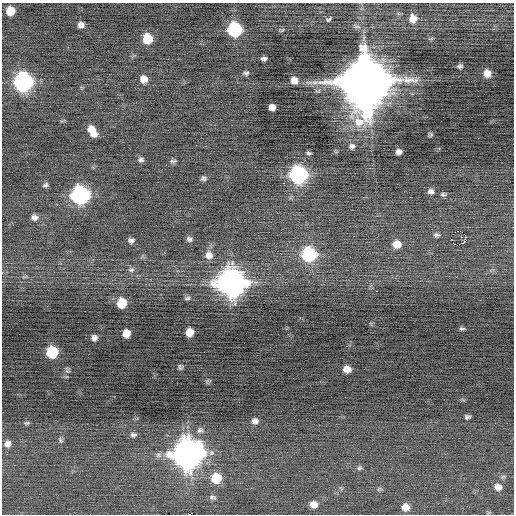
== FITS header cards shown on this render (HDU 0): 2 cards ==
NAXIS1  =                  512 / Axis length
NAXIS2  =                  512 / Axis length

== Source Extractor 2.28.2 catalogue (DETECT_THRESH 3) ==
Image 512 x 512 px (HDU 0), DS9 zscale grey, 1 PNG px = 1 image px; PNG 516 x 516 px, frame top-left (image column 1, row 512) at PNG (2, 3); no overlay
Background -0.054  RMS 0.81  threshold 2.42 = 3 sigma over >= 5 px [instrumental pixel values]
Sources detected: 69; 1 with non-positive FLUX_AUTO (blend fragments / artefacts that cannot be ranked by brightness) is not listed; the other 68 listed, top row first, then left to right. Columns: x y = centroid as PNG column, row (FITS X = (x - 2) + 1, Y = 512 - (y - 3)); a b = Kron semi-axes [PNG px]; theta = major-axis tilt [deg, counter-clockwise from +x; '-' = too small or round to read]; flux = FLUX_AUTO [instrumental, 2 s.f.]
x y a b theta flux
10 11 7 7 - 780
329 19 7 4 27 95
413 19 9 8 - 620
81 25 6 5 - 240
235 29 9 9 - 6200
282 30 7 4 19 67
147 39 8 8 - 1300
263 58 6 3 3 170
460 66 5 4 - 120
246 73 7 5 1 110
487 73 7 6 - 480
144 79 8 7 - 470
294 80 7 6 - 390
365 81 16 15 - 520000
23 82 10 10 - 15000
272 107 6 6 - 360
92 131 11 6 -61 650
431 135 7 4 72 66
352 146 8 8 - 190
399 152 6 5 - 250
309 153 6 4 -10 97
141 160 7 5 2 140
173 161 8 5 6 110
298 175 10 9 - 13000
203 178 5 5 - 130
283 183 3 2 - 290
45 185 7 5 18 110
431 191 7 6 - 210
443 194 8 5 -2 110
80 195 10 10 - 14000
34 217 8 7 - 230
458 231 3 2 - 23000
436 235 9 6 -9 140
465 235 3 2 - 130
189 239 6 5 - 150
131 241 6 5 - 160
397 244 9 8 - 650
455 244 3 2 - 41
309 254 9 9 - 6300
209 255 9 9 - 410
131 270 9 5 2 140
231 283 12 12 - 62000
187 298 8 4 12 100
122 303 7 7 - 1400
462 328 6 3 0 90
190 332 7 6 - 710
126 333 7 6 - 590
94 338 6 5 - 200
52 352 8 8 - 2900
180 367 7 5 -86 100
347 369 7 6 - 500
467 417 5 4 - 120
255 421 8 6 4 220
26 423 7 5 13 89
200 430 9 8 - 220
133 435 9 6 8 160
61 440 9 5 -70 120
8 444 7 7 - 310
187 454 13 12 - 71000
359 468 7 5 48 110
216 478 9 9 - 1500
498 487 9 8 - 380
379 489 8 4 37 88
446 495 2 2 - 59
212 497 9 6 -6 140
314 504 8 7 - 460
405 507 9 8 - 430
189 514 2 2 - 170
At the frame edge (FLAGS 8, measured only in part): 1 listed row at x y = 189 514
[1 non-positive-flux detection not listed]